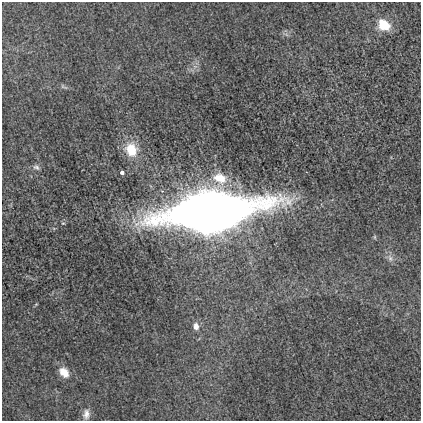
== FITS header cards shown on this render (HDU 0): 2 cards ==
NAXIS1  =                  419
NAXIS2  =                  419

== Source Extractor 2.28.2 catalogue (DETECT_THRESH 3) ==
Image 419 x 419 px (HDU 0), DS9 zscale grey, 1 PNG px = 1 image px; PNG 423 x 423 px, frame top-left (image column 1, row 419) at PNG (2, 2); no overlay
Background 9.55e-04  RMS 0.0089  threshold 0.0268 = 3 sigma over >= 5 px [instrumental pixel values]
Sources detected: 13; all 13 listed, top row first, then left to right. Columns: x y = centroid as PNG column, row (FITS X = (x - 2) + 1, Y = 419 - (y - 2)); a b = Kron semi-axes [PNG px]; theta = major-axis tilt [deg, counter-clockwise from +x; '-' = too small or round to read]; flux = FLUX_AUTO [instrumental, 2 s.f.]
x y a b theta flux
384 25 13 10 -38 14
286 34 7 4 -19 1.4
64 87 13 4 -25 1.4
131 150 18 15 -66 16
36 167 9 7 -21 2.1
122 172 4 3 - 2.1
220 178 18 13 -19 13
210 211 60 23 7 1100
390 258 10 6 -70 2.4
36 304 6 3 19 0.5
196 326 8 6 -89 3.8
64 372 12 8 -46 8.1
86 414 13 9 86 3.8